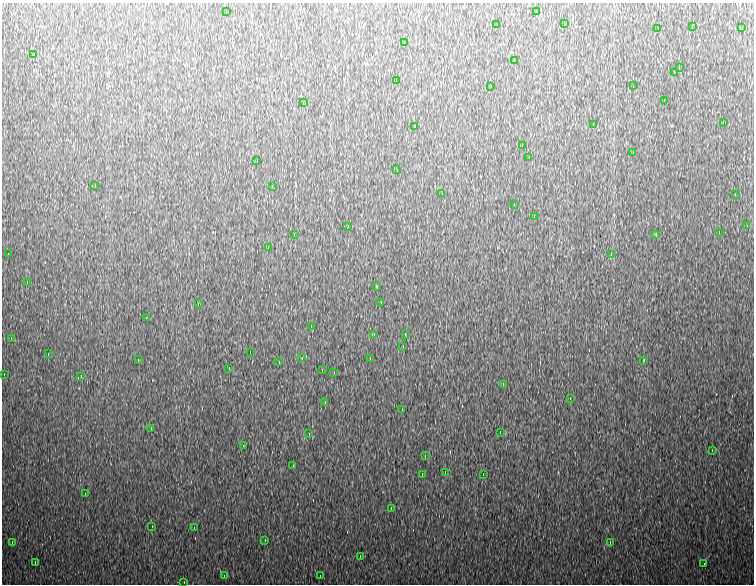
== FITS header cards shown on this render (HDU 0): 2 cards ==
NAXIS1  =                  752
NAXIS2  =                  582

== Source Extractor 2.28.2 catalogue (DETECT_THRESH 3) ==
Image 752 x 582 px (HDU 0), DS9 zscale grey, 1 PNG px = 1 image px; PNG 756 x 586 px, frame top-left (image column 1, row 582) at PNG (2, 3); each listed source drawn as its Kron ellipse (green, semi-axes under 4 px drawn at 4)
Background 1020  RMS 21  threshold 64.4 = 3 sigma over >= 5 px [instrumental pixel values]
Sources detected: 88; all 88 listed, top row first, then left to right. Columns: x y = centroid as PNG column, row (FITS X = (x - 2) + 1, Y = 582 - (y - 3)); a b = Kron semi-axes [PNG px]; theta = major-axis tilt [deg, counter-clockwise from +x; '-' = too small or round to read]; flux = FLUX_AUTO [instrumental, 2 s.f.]
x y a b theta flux
226 12 3 2 - 7800
536 12 4 2 - 9100
497 24 3 2 - 2100
564 24 4 2 - 8800
692 26 3 2 - 1600
658 28 3 2 - 2100
742 28 4 2 - 11000
404 42 3 2 - 10000
34 54 4 2 - 5000
514 60 4 2 - 27000
679 68 4 2 - 5900
674 72 3 2 - 110000
396 80 3 2 - 10000
491 86 3 2 - 10000
633 86 3 2 - 8800
664 100 3 2 - 23000
303 102 4 2 - 6100
723 122 3 2 - 10000
593 124 4 2 - 23000
415 126 3 2 - 3200
522 146 4 2 - 12000
633 152 2 2 - 830
529 158 4 2 - 9100
257 160 4 2 - 7600
397 170 3 2 - 5500
95 186 3 2 - 1900
272 186 4 2 - 8700
442 194 3 2 - 1900
735 194 4 2 - 48000
514 204 3 2 - 1300
534 216 4 2 - 17000
348 226 4 2 - 7000
747 226 3 2 - 2800
719 232 3 2 - 13000
294 234 3 3 - 1300
656 234 4 2 - 4800
268 248 4 2 - 9500
8 254 3 2 - 4800
611 254 4 2 - 11000
27 282 3 2 - 7900
377 286 3 2 - 1100
381 302 3 2 - 9900
198 304 4 2 - 12000
146 318 2 2 - 900
311 326 3 2 - 8600
374 334 3 3 - 1300
405 334 4 2 - 9200
11 338 4 2 - 35000
403 346 4 2 - 9000
250 352 3 2 - 9500
48 354 3 2 - 5400
302 358 3 3 - 1600
370 358 3 2 - 15000
138 360 3 2 - 8900
644 360 4 2 - 11000
279 362 3 2 - 3300
229 368 4 2 - 11000
322 370 3 2 - 9900
334 372 3 3 - 1600
4 374 3 2 - 9900
81 376 4 2 - 6500
503 384 4 2 - 11000
570 398 3 2 - 11000
325 402 4 2 - 11000
402 410 4 2 - 9900
151 428 4 2 - 12000
500 432 3 2 - 3200
309 434 2 2 - 780
243 446 4 2 - 9100
712 450 4 2 - 11000
425 456 4 2 - 11000
293 466 4 2 - 9100
445 472 3 2 - 11000
422 474 4 2 - 6700
483 474 3 2 - 79000
85 494 3 2 - 5100
391 508 4 2 - 9800
152 526 3 2 - 9100
194 528 3 2 - 3400
265 540 3 2 - 2200
12 542 4 2 - 21000
610 542 4 2 - 9900
360 556 3 2 - 8800
35 562 4 2 - 9700
704 564 2 2 - 970
224 576 4 2 - 10000
320 576 3 2 - 4600
184 582 3 2 - 3100
At the frame edge (FLAGS 8, measured only in part): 1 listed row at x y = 184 582